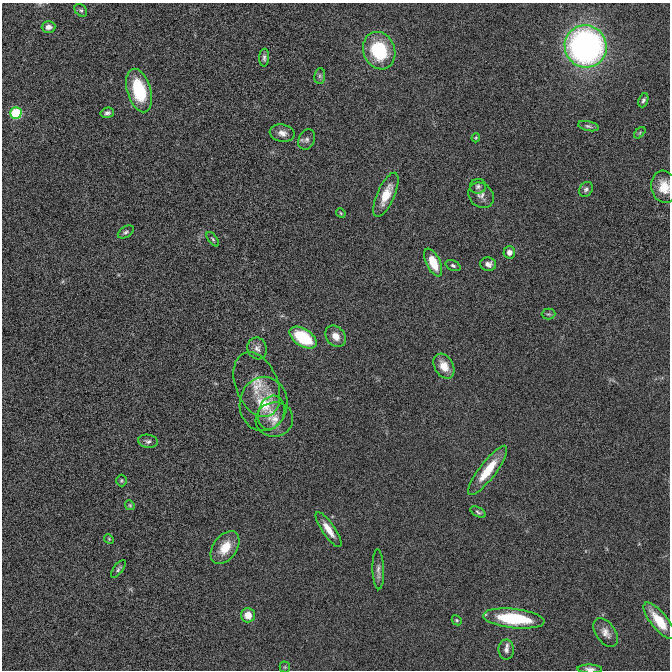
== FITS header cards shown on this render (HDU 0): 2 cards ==
NAXIS1  =                  668 / Axis length
NAXIS2  =                  668 / Axis length

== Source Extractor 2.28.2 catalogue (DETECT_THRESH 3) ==
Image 668 x 668 px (HDU 0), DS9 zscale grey, 1 PNG px = 1 image px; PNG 672 x 672 px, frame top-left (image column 1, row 668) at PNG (2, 3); each listed source drawn as its Kron ellipse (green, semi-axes under 4 px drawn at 4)
Background 3.48e-05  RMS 0.0018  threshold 0.00542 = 3 sigma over >= 5 px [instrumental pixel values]
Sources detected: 54; all 54 listed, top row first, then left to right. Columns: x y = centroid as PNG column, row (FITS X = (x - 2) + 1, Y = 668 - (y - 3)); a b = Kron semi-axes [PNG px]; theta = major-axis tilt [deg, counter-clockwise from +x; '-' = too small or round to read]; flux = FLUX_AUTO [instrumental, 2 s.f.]
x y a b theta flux
81 10 7 5 -44 0.23
49 27 7 6 - 0.66
586 46 21 20 - 47
379 51 19 15 -69 8.1
264 58 9 5 89 0.34
320 76 8 5 83 0.29
139 90 22 12 -73 7
643 100 7 4 69 0.29
16 113 6 5 - 7.1
107 113 7 5 15 0.37
588 126 10 5 -13 0.32
282 133 12 8 -10 0.81
640 133 7 4 45 0.18
476 138 4 3 - 0.15
307 140 10 8 64 0.5
478 186 8 7 - 0.36
664 187 16 12 -80 2.1
586 189 8 6 56 0.33
386 195 24 8 66 2.5
481 195 14 11 -46 0.75
341 213 5 4 - 0.13
126 232 9 5 31 0.28
213 239 8 4 -52 0.2
509 252 6 6 - 0.67
433 262 15 7 -64 2.9
488 264 8 6 -10 0.64
453 266 8 5 -28 0.27
548 314 7 5 0 0.2
336 336 12 9 -49 1.1
303 338 15 8 -32 6.8
257 348 11 9 -71 0.69
444 366 13 9 -60 1.6
257 385 34 21 -68 3.3
263 404 27 24 83 4.4
271 413 17 13 72 1.6
274 419 19 17 8 1.9
148 441 10 6 -8 0.38
488 470 30 8 53 3.5
121 480 6 5 - 0.19
130 505 5 4 - 0.15
478 512 8 4 -29 0.26
328 530 20 6 -55 1.5
109 539 5 4 - 0.14
225 548 18 11 54 2.6
118 569 10 4 53 0.29
378 569 20 5 -88 0.67
248 615 7 7 - 1.5
514 618 31 9 -6 8.1
457 620 5 4 - 0.17
659 621 22 8 -51 3.1
606 633 16 9 -56 0.94
506 650 10 7 89 0.59
285 667 5 5 - 0.16
590 669 12 4 -2 0.45
At the frame edge (FLAGS 8, measured only in part): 2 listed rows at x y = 664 187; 590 669